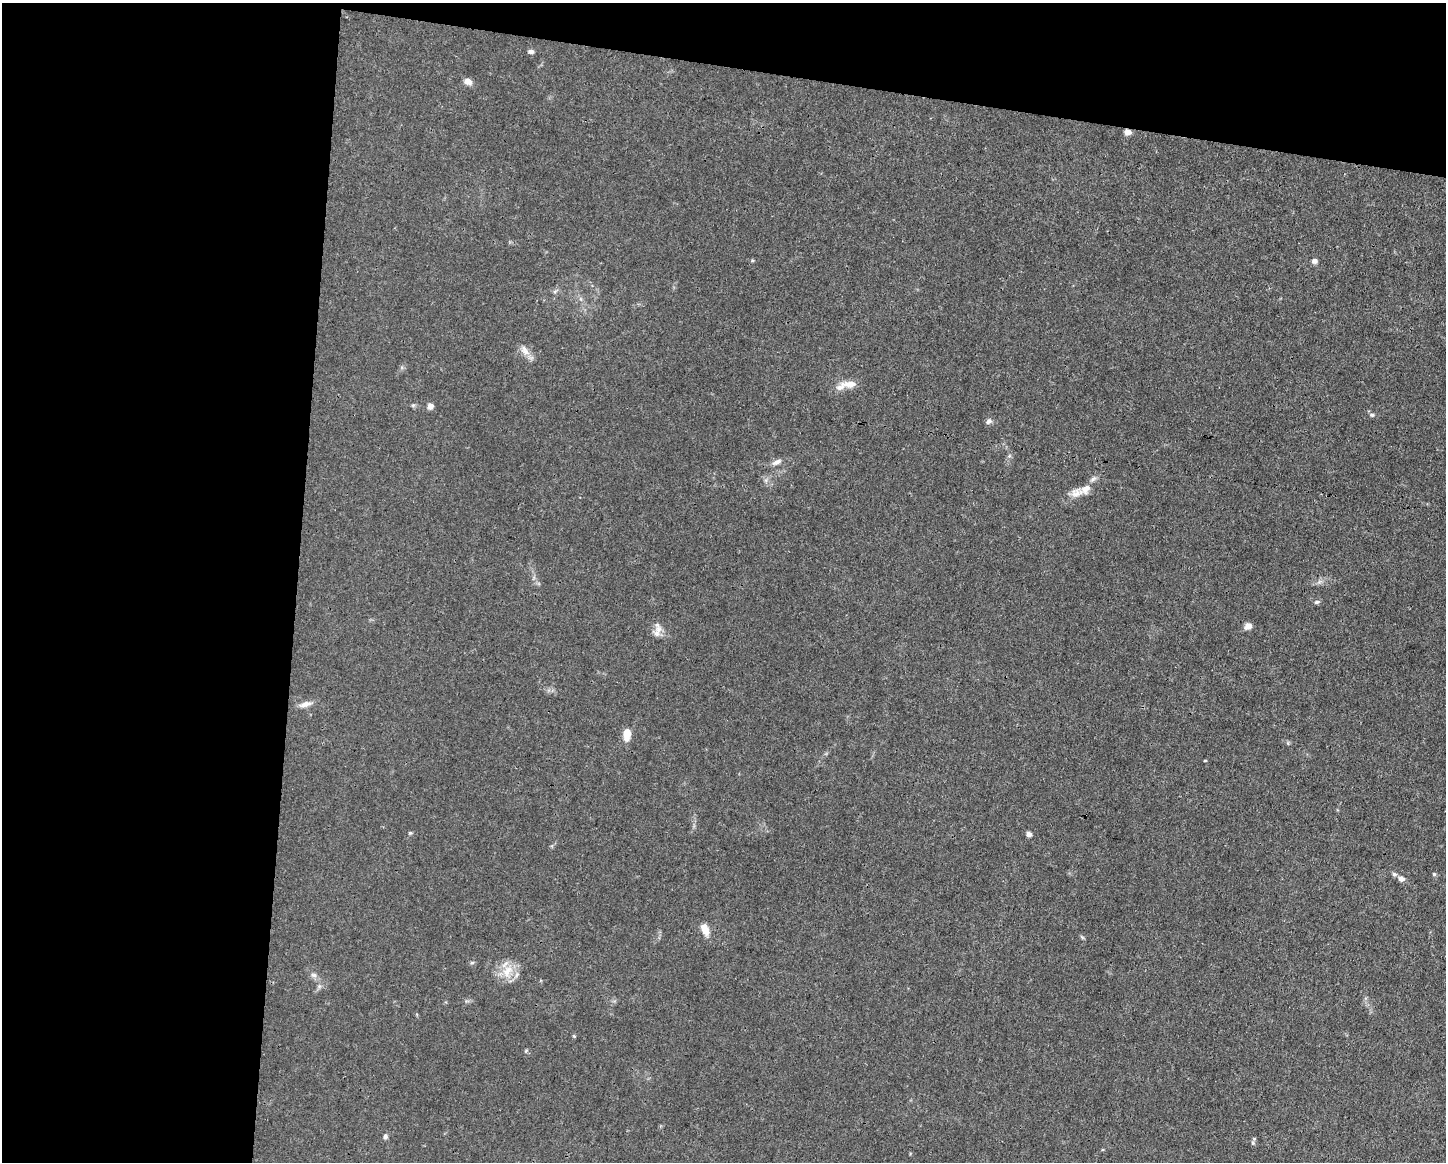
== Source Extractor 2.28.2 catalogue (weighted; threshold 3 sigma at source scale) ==
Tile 1 of 3 x 4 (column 1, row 1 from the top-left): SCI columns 112-1555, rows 3479-4638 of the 4666 x 4638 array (HDU 1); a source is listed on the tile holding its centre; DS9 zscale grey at full resolution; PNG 1448 x 1164 px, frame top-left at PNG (2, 3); no overlay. Shown black and unused: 26% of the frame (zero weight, under 3 of 4 exposures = <1% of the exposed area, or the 3 px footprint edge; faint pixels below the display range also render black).
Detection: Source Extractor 2.28.2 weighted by HDU 2 'WHT'; one run over the whole footprint, this tile lists its part. Background 0.0158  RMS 0.0025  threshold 0.011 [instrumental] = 3 sigma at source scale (4.5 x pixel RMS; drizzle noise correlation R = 1.50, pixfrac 1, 0.05/0.05 arcsec/px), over >= 5 px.
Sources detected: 36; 3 inside a brighter listed object's ellipse — not listed separately; the other 33 listed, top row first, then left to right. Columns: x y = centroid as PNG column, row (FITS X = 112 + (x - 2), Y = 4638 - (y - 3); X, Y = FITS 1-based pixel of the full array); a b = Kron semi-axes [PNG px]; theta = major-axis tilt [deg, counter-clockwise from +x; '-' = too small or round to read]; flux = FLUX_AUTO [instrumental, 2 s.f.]
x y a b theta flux
531 51 7 5 -9 0.71
468 81 9 7 -22 1.6
1128 132 8 7 - 1.2
1314 261 6 6 - 0.89
555 291 7 4 19 0.4
525 351 17 8 -55 1.9
849 384 24 8 0 2.6
413 405 6 4 42 0.33
430 406 6 6 - 1.4
1372 415 7 5 -13 0.51
989 421 8 6 45 0.8
776 462 14 6 27 1.2
1093 479 11 5 44 0.84
1077 493 18 11 17 2.5
1317 602 9 5 13 0.5
1248 626 8 6 30 1.6
658 629 13 9 66 1.8
305 704 17 7 18 1.6
627 734 13 8 86 3.1
1205 760 4 3 - 0.17
410 833 5 4 - 0.3
1029 834 5 5 - 1.2
1394 874 8 5 -20 0.55
1434 874 5 5 - 0.32
1401 879 8 7 - 0.98
705 929 14 7 -67 2.8
1082 937 7 4 -44 0.36
472 963 6 4 1 0.36
507 971 19 12 54 4.2
314 975 9 6 -17 0.8
574 1036 4 3 - 0.24
385 1136 7 5 74 0.62
1254 1139 5 5 - 0.37
Overlapping masked pixels (flux is a lower limit): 1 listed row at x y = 1128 132